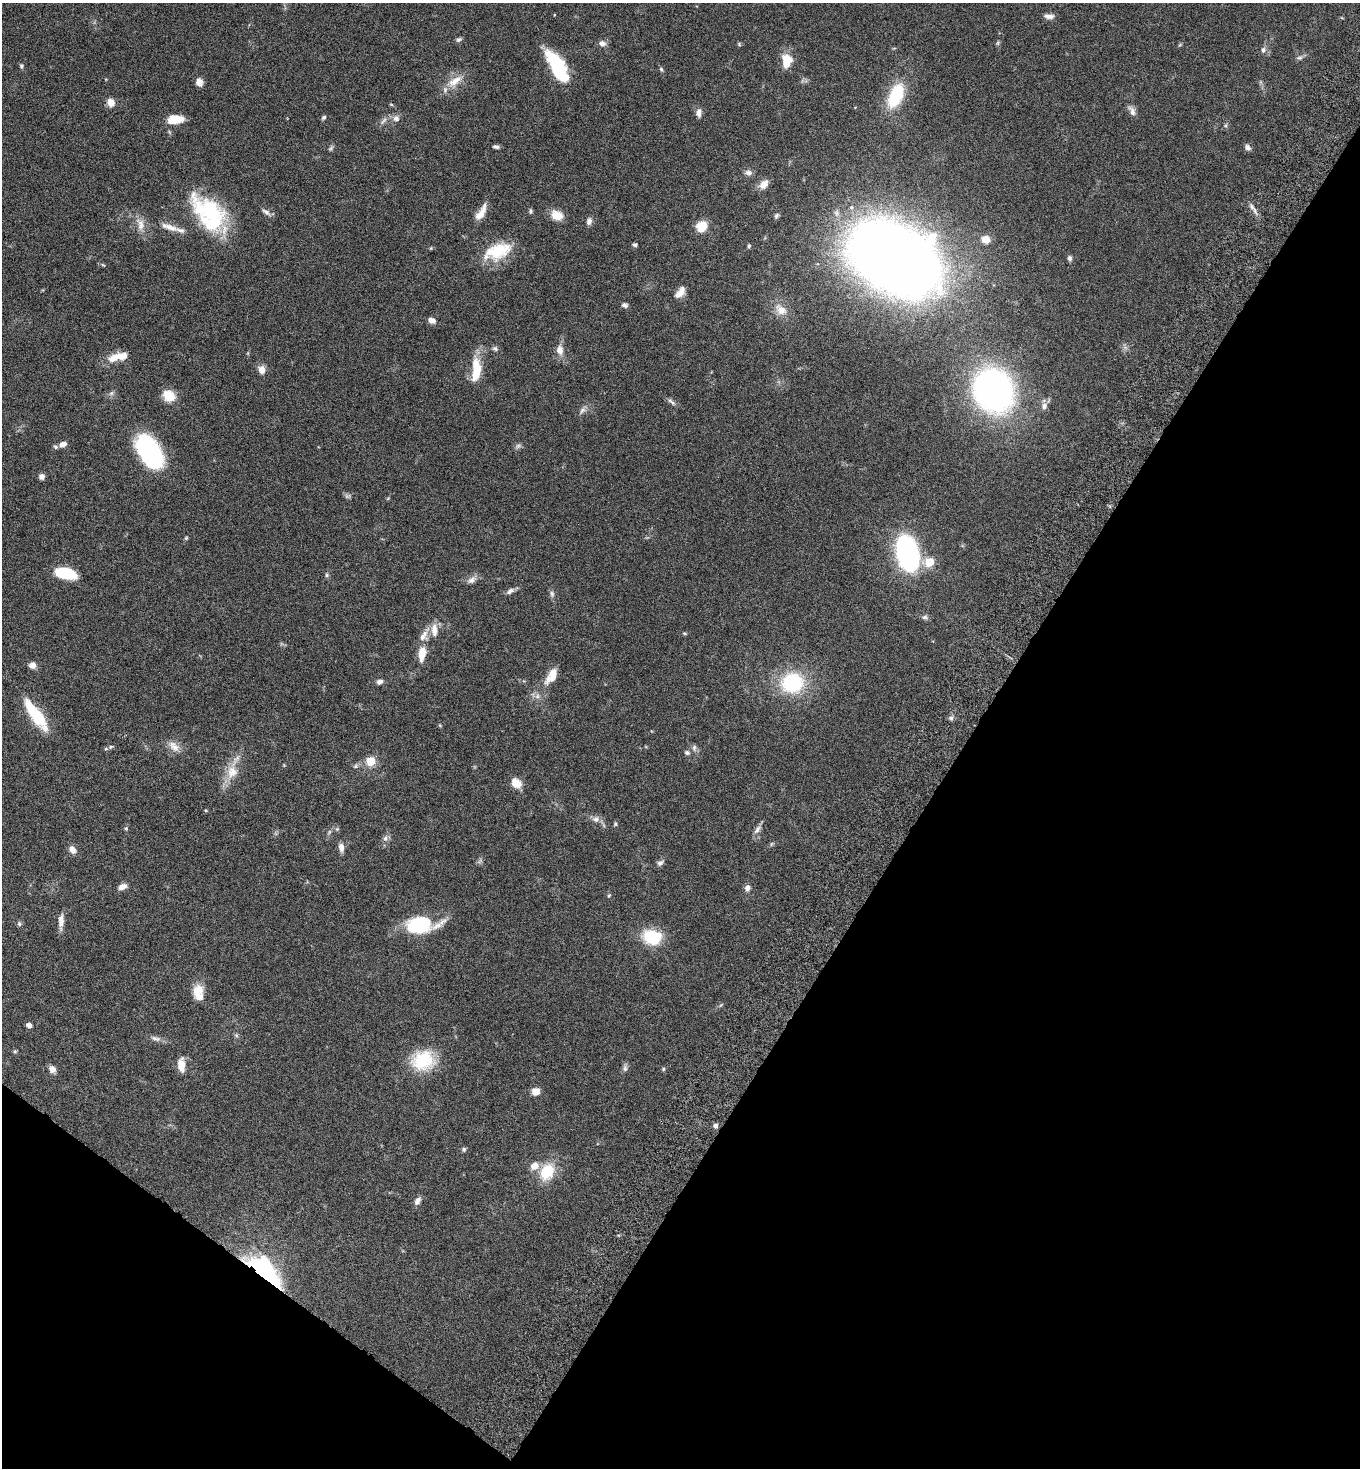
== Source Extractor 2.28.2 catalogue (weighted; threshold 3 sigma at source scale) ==
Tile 15 of 4 x 4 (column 3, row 4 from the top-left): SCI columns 3060-4417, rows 38-1503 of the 5980 x 5944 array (HDU 1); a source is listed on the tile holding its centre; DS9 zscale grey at full resolution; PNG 1362 x 1470 px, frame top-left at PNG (2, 3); no overlay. Shown black and unused: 34% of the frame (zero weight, under 5 of 9 exposures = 3% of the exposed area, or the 3 px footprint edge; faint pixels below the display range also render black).
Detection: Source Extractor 2.28.2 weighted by HDU 2 'WHT'; one run over the whole footprint, this tile lists its part. Background 0.0531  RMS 0.003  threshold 0.0124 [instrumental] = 3 sigma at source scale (4.09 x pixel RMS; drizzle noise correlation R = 1.36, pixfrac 0.8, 0.05/0.05 arcsec/px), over >= 5 px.
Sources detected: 135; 1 too faint to see at this stretch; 2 inside a brighter object's white glare — not listed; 7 inside a brighter listed object's ellipse — not listed separately; the other 125 listed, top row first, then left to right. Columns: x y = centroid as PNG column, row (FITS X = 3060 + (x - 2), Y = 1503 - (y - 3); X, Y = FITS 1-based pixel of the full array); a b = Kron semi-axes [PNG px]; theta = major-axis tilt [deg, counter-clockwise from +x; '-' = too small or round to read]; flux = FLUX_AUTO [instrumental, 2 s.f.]
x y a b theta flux
1047 16 10 6 -29 1.1
459 40 8 5 29 0.6
602 43 8 7 - 1.4
998 43 6 4 89 0.4
739 44 6 4 -47 0.33
1263 50 8 6 -80 0.93
1299 58 10 5 7 0.71
787 61 16 11 83 5.3
21 66 6 5 - 0.53
558 67 32 12 -61 20
661 69 6 5 - 0.43
455 81 24 11 35 4.2
199 82 8 7 - 1.7
896 95 32 16 66 13
111 103 9 8 - 2.3
391 104 6 3 -20 0.3
1132 111 15 7 -64 1.4
699 113 10 7 88 1.4
324 117 6 4 44 0.57
396 118 9 9 - 1.3
175 119 18 9 6 4.6
383 121 13 5 50 0.97
1226 125 6 4 71 0.42
496 147 7 4 -5 0.67
1248 147 8 6 -42 1
331 148 9 4 45 0.5
748 173 9 7 -6 1.1
764 184 12 8 47 2.3
1252 207 9 4 -55 0.95
531 211 6 5 - 0.49
266 212 13 6 -32 1.1
481 212 23 8 60 3
209 213 47 27 -48 28
557 215 14 10 -23 3.6
776 216 8 5 58 0.56
589 221 9 6 71 1.2
140 224 20 11 -74 3.2
701 226 9 8 - 6.9
169 227 27 8 -16 3.1
986 239 11 9 -20 2.6
635 245 5 4 - 0.59
749 246 6 4 89 0.39
497 251 33 17 22 11
894 258 56 37 -30 620
1069 258 6 5 - 0.81
103 265 6 3 -19 0.31
680 293 16 8 49 2.4
625 305 7 6 - 0.73
781 310 19 13 -40 3.6
432 320 9 6 -20 1.4
495 349 8 5 -29 0.66
560 350 12 8 -77 2.2
119 356 26 9 14 4.7
476 369 26 11 -85 6.8
262 370 10 8 -77 1.9
993 390 22 19 -62 180
169 396 14 12 -31 4.4
671 402 14 5 -38 0.87
1044 406 11 8 85 1.4
582 410 10 6 52 1
63 444 7 5 20 1.6
56 447 6 5 - 0.53
149 451 30 16 -59 47
42 477 6 6 - 1.2
347 496 9 6 9 0.63
186 538 5 4 - 0.33
908 553 21 12 -76 95
929 562 6 5 - 9.2
65 573 18 9 -16 14
327 575 5 5 - 0.44
471 580 13 8 33 1.5
510 591 12 6 33 1.1
552 594 9 6 -80 0.78
925 617 9 6 -1 0.68
685 633 6 3 -19 0.31
423 636 16 11 62 2.6
422 653 16 7 83 4.4
32 665 7 7 - 1.9
551 676 25 11 59 4.1
380 682 8 6 23 1
792 683 23 21 9 20
38 718 31 14 -58 9.8
951 718 6 6 - 0.62
174 746 18 11 -43 2.5
111 747 6 4 30 0.41
694 748 9 6 89 0.81
687 752 7 6 - 0.68
371 761 5 5 - 9.2
356 766 7 6 - 0.6
232 772 20 16 72 5
516 783 12 10 -43 3.4
596 819 11 9 8 1.4
615 824 6 5 - 0.41
126 828 5 5 - 0.36
337 829 5 5 - 0.37
757 829 12 7 57 1.3
329 832 7 4 71 0.47
385 838 8 6 68 0.9
771 844 6 4 71 0.35
341 847 11 6 -81 1.4
72 850 10 7 -52 1.7
660 863 9 6 36 0.92
122 887 10 6 23 1.6
747 888 7 6 - 1.2
609 895 6 4 57 0.31
61 921 19 7 85 2
19 924 7 5 -70 0.53
419 925 27 17 7 18
651 937 17 14 -31 11
198 992 20 12 -87 4.2
29 1025 4 4 - 1.5
236 1035 6 5 - 0.48
155 1038 16 6 -17 1.3
15 1051 6 5 - 0.4
423 1060 23 19 10 15
181 1065 15 8 -88 3.5
625 1068 9 6 81 0.84
52 1069 8 7 - 1.6
663 1069 5 4 - 0.36
536 1091 7 6 - 3.2
716 1126 6 6 - 0.79
464 1149 6 5 - 0.44
547 1172 25 19 64 7.8
418 1201 10 6 60 1.3
265 1270 47 19 -43 31
Overlapping masked pixels (flux is a lower limit): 1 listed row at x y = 265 1270